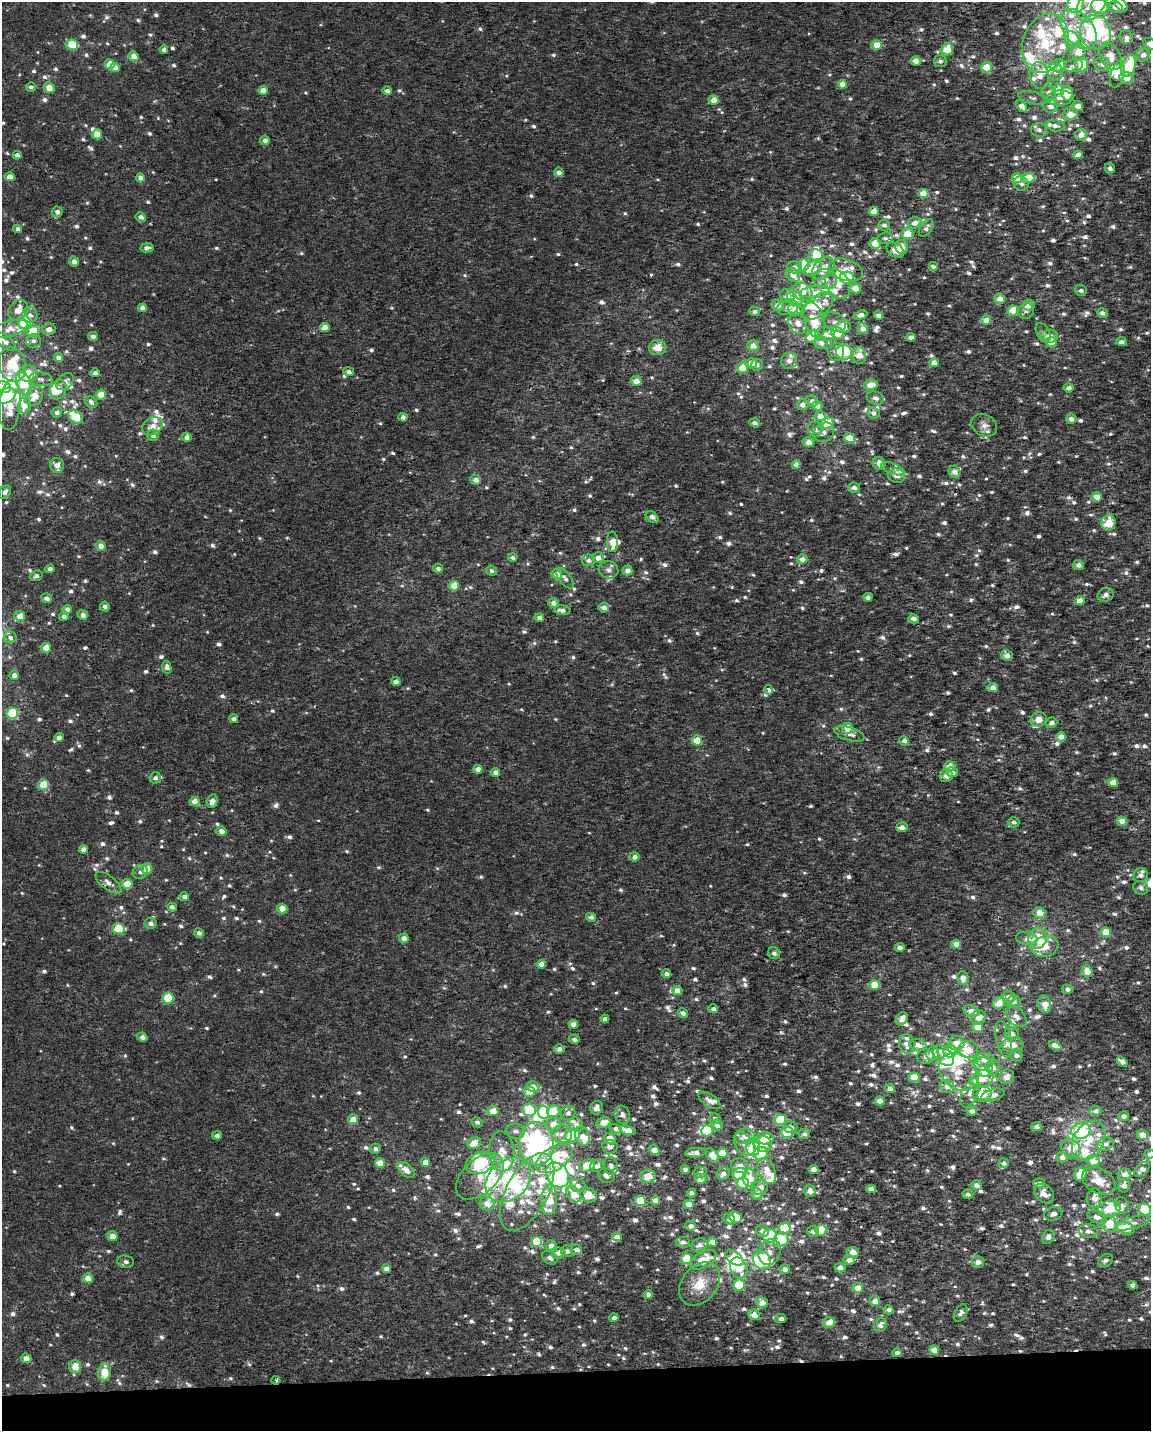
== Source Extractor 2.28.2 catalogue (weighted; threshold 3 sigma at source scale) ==
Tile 10 of 4 x 3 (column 2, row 3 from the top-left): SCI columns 1150-2298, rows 52-1480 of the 4595 x 4347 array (HDU 1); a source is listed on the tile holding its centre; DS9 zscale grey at full resolution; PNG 1153 x 1433 px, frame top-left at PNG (2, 2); each listed source drawn as its Kron ellipse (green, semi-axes under 4 px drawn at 4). Shown black and unused: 4% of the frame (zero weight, under 2 of 3 exposures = <1% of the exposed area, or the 3 px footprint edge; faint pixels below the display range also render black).
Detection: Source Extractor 2.28.2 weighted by HDU 2 'WHT'; one run over the whole footprint, this tile lists its part. Background 5.72e-04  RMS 0.0029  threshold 0.013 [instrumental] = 3 sigma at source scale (4.5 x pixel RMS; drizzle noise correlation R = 1.50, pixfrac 1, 0.0396/0.0396 arcsec/px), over >= 5 px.
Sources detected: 1438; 14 inside a brighter object's white glare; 3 cosmic-ray / hot-pixel residue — neither listed nor drawn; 154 inside a brighter listed object's ellipse — not listed separately; of the other 1267, all 500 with FLUX_AUTO >= 1.11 (the completeness limit of this list) listed and drawn (767 fainter detections not listed), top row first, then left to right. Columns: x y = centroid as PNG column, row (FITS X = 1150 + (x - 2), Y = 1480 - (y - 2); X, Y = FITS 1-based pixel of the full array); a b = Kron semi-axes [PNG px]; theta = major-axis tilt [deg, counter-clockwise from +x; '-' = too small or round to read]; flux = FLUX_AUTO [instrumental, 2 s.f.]
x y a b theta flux
1092 2 22 12 61 7.6
1076 4 9 8 - 25
1121 5 8 5 -50 6
1100 6 8 7 - 14
1115 7 7 5 -16 2.3
1078 29 23 14 -52 6.5
1095 32 17 15 -73 55
1126 37 7 6 - 1.4
1071 38 8 6 -40 9.5
1045 43 30 22 70 17
1150 44 7 5 -35 1.8
72 45 6 5 - 12
877 45 5 4 - 5.7
164 49 4 4 - 1.4
947 49 6 5 - 5.7
1078 52 9 7 -80 5.1
1143 55 7 6 - 1.8
134 56 5 5 - 2.7
1110 57 14 10 -61 4.4
916 61 5 4 - 3.1
940 61 6 6 - 1.2
110 64 5 5 - 6.4
1102 64 8 6 -8 1.9
1082 65 7 6 - 7.8
1058 66 7 6 - 1.9
1074 66 9 6 13 1.2
1129 66 11 6 70 14
987 67 5 5 - 6.7
115 68 5 4 - 2.8
1055 72 8 7 - 1.6
1039 75 13 9 -81 2.9
1117 75 13 6 74 4.7
1126 78 7 6 - 2.7
842 84 4 4 - 3.3
31 87 5 5 - 1.2
49 88 5 5 - 4.4
1058 90 5 5 - 6
263 91 4 4 - 3.8
387 91 4 4 - 1.4
1049 93 7 7 - 1.8
1067 93 7 5 -75 7.1
1033 98 14 6 -13 1.1
1060 98 13 7 3 2.6
714 100 5 4 - 4.8
1022 106 7 4 -54 2.2
1050 106 7 6 - 1.7
1078 106 5 5 - 2.7
1070 114 7 6 - 3.7
1055 126 9 5 -10 1.6
1039 130 8 7 - 1.5
97 134 5 4 - 5.4
1081 135 6 6 - 2.2
265 140 5 4 - 1.8
17 155 4 4 - 1.4
1078 155 4 4 - 2.8
1110 168 5 5 - 1.3
559 172 5 5 - 1.7
10 177 5 4 - 3.3
141 178 4 4 - 2
1017 178 5 4 - 4.6
1029 178 6 5 - 10
1021 184 8 6 -32 1.3
923 193 5 4 - 6.1
874 211 5 4 - 3.8
57 212 5 5 - 1.6
141 217 5 4 - 1.5
915 223 7 5 19 2.3
884 225 6 5 - 1.3
926 228 10 6 55 1.5
18 229 4 4 - 1.3
907 234 6 5 - 5.3
885 238 7 6 - 1.2
875 243 5 5 - 5.4
902 247 7 6 - 3.3
147 248 7 4 7 1.6
895 250 9 6 -36 3.2
816 255 7 5 0 5.5
74 262 5 5 - 2
804 265 6 5 - 11
933 266 4 4 - 1.2
795 267 7 6 - 1.6
813 268 9 7 32 5.7
823 268 13 9 48 5.1
846 270 17 10 -19 4.1
793 275 8 6 -49 2.8
847 278 7 6 - 7.2
825 279 12 10 -2 2.9
838 284 15 11 -58 4.4
855 288 5 4 - 4.1
1081 290 6 5 - 1.2
803 292 10 8 -38 3.3
815 292 15 6 7 2.4
787 296 7 7 - 2.1
795 298 8 7 - 4.8
1000 299 5 5 - 2.8
778 305 6 5 - 2.7
1029 305 6 5 - 2.7
818 306 18 10 39 6.5
788 307 10 8 15 1.9
142 308 4 4 - 2
795 309 7 6 - 3.7
18 310 11 8 52 3.8
755 311 5 5 - 1.2
1013 311 5 5 - 8.9
1026 311 8 7 - 1.3
1102 313 5 4 - 1.3
30 315 8 7 - 1.5
861 315 7 4 18 1.2
879 315 4 4 - 1.5
814 320 18 10 -74 7.5
986 320 5 4 - 4.1
835 322 12 9 -33 2
25 323 6 6 - 20
798 323 11 8 -67 2.7
325 327 5 4 - 4
843 327 7 6 - 4
10 329 18 8 16 3.1
49 329 6 5 - 2.2
863 329 5 5 - 2.5
33 331 6 5 - 9.9
1043 332 10 6 -60 1.1
837 333 7 5 -35 6.4
825 334 10 7 -10 1.6
93 336 4 4 - 1.5
812 336 7 5 51 9.3
911 337 4 4 - 2
1050 337 8 6 3 2.9
33 341 7 7 - 1.2
5 342 12 6 -38 2
1051 342 5 5 - 8.2
1122 342 5 4 - 1.4
821 343 7 6 - 2.2
753 346 5 5 - 2.9
658 347 8 7 - 3.8
836 352 9 8 - 2.5
844 352 8 7 - 7.4
859 355 8 6 -89 4.2
58 357 5 4 - 2.2
789 361 8 8 - 2
751 363 5 5 - 4
934 363 4 4 - 3.1
12 365 17 13 -77 9.5
757 365 6 6 - 1.2
742 368 5 5 - 5.5
349 372 5 4 - 1.2
28 373 9 8 - 4.6
95 373 5 4 - 1.1
41 379 12 6 -7 1.5
636 381 5 5 - 3.2
65 382 10 7 43 1.9
24 384 12 7 -71 11
871 385 7 5 10 4.6
4 387 7 5 -20 3.4
1069 388 5 4 - 1.3
58 390 10 7 64 4.5
101 395 5 5 - 5.6
5 396 11 7 27 22
35 396 10 7 62 4.4
875 398 9 6 -15 1.3
812 401 6 5 - 1.3
91 402 6 5 - 1.5
10 405 25 10 85 7.6
802 405 6 5 - 1.7
24 406 8 6 79 2.4
817 406 5 4 - 2
57 412 5 5 - 1.2
873 413 6 5 - 1.3
820 416 5 5 - 2.8
75 417 8 5 -36 13
403 417 4 4 - 1.7
1071 419 5 4 - 1.8
755 423 5 4 - 1.5
827 423 6 5 - 9
984 425 13 11 -29 2.2
152 426 11 8 31 2.8
815 429 7 7 - 1.4
824 432 11 9 37 1.5
153 435 5 5 - 1.5
187 437 4 4 - 2
850 438 6 4 -31 7.6
808 442 5 5 - 2.1
879 463 6 6 - 2.4
796 464 4 4 - 2.3
57 465 7 7 - 2.5
893 469 12 5 -20 1.1
954 472 6 5 - 2.8
897 476 8 7 - 2.1
476 480 5 4 - 2.2
854 488 6 5 - 1.3
5 492 7 5 49 1.5
1097 497 5 4 - 4.6
652 517 7 5 -41 2.2
1108 523 8 7 - 6.4
613 542 10 5 -87 4.1
101 546 5 4 - 2.8
513 557 5 4 - 1.2
598 558 6 5 - 2.4
802 559 5 5 - 2.6
589 560 6 6 - 1.2
1078 565 5 5 - 1.7
438 568 5 4 - 1.3
50 569 4 4 - 1.5
608 570 10 8 -15 1.6
491 571 5 5 - 1.1
627 571 5 5 - 2.4
557 574 5 5 - 3.2
36 576 6 5 - 1.1
565 578 12 6 -53 1.5
454 586 5 4 - 7.7
1106 595 8 6 25 1.4
868 597 4 4 - 1.5
47 598 5 5 - 1.6
1080 601 5 4 - 3.7
553 603 5 4 - 2.6
105 606 5 4 - 1.3
604 608 5 5 - 1.8
67 610 4 4 - 2.8
562 610 8 4 -4 1.6
83 615 5 5 - 1.9
20 616 5 5 - 3.4
64 616 5 4 - 1.1
539 618 5 4 - 2
914 619 5 4 - 1.6
10 637 6 6 - 1.2
46 648 5 4 - 5.9
1007 655 6 5 - 1.9
167 667 6 4 -78 1.5
14 675 5 4 - 1.6
396 681 4 4 - 2
992 688 5 4 - 2.4
768 690 4 4 - 1.6
12 713 6 5 - 23
234 719 4 4 - 1.5
1039 719 8 7 - 2.7
1051 723 6 5 - 1.6
847 728 6 5 - 5.8
849 734 16 6 -17 1.9
59 737 4 4 - 2
1061 737 5 4 - 4
697 741 5 5 - 6.3
904 741 5 4 - 1.5
950 766 5 5 - 2.9
478 769 4 4 - 3.2
495 772 5 4 - 1.8
952 772 6 5 - 1.9
946 776 6 6 - 1.7
155 778 6 5 - 1.3
1113 782 5 4 - 5.3
43 784 5 5 - 7.6
212 801 7 5 74 2.3
195 802 5 4 - 4.1
1122 821 5 4 - 3.4
1014 822 6 5 - 1.2
902 827 6 4 3 1.7
221 831 5 4 - 2.3
83 849 4 4 - 2.5
634 857 5 4 - 1.9
147 869 5 5 - 5.1
140 872 7 7 - 1.2
1141 875 7 7 - 1.5
108 883 15 7 -37 2.3
127 884 5 5 - 7.6
1141 888 8 6 -31 1.3
184 897 5 4 - 1.4
172 907 5 4 - 1.3
282 908 5 4 - 3.7
1039 913 6 5 - 3.9
591 917 5 4 - 1.3
151 923 6 5 - 1.6
118 928 6 5 - 13
1106 932 5 4 - 5.8
199 933 5 4 - 1.4
404 938 5 4 - 2.4
1038 938 11 9 76 13
1027 939 11 6 -13 1.5
956 944 5 4 - 2.9
1045 946 13 10 15 6.7
900 947 5 4 - 1.5
774 953 6 5 - 1.3
541 964 4 4 - 3.1
1087 971 6 5 - 4.6
667 974 5 4 - 1.5
963 978 7 5 -79 2.2
875 985 5 5 - 8.4
1067 989 5 5 - 1.3
677 990 5 4 - 3
1009 997 6 5 - 2
168 998 5 5 - 14
1014 1002 6 6 - 1.1
999 1003 6 5 - 4.2
1044 1004 8 6 -78 3.1
713 1009 5 4 - 1.1
971 1011 8 5 -14 2.7
683 1013 5 4 - 1.3
1016 1016 12 8 -46 2.1
978 1018 8 7 - 3.3
605 1019 4 4 - 1.3
902 1019 7 5 55 2.2
573 1024 5 4 - 2.6
978 1027 5 5 - 5
1012 1034 7 6 - 2.1
142 1037 5 4 - 1.7
574 1039 5 4 - 1.2
1004 1039 19 7 -77 2.3
957 1043 8 7 - 3.2
907 1044 9 7 -85 2.4
918 1045 9 6 -18 2.2
1012 1045 11 7 3 2.9
1055 1045 7 4 -27 2.7
559 1049 5 4 - 1.6
968 1049 10 8 2 4.1
950 1051 6 6 - 6.6
933 1053 7 6 - 4.5
944 1055 12 7 -44 2.1
1016 1056 6 6 - 1.4
925 1057 8 7 - 1.5
985 1060 10 6 -7 2.7
1122 1061 6 4 -36 2
983 1067 10 8 -55 2.1
993 1067 7 7 - 2
959 1072 22 17 -39 8.4
914 1077 5 4 - 6.6
1007 1077 8 7 - 2.5
982 1079 12 8 26 4
947 1086 7 7 - 1.9
533 1087 6 5 - 3.2
890 1089 5 4 - 1.9
529 1091 6 5 - 3.6
970 1093 15 8 64 2.7
982 1094 9 7 1 4.4
993 1095 12 6 17 2.1
709 1100 12 6 -34 2
880 1101 5 4 - 3.9
596 1108 7 6 - 1.6
529 1110 7 6 - 13
493 1111 5 5 - 4.1
553 1111 6 5 - 8.4
972 1111 5 4 - 1.9
1096 1111 6 5 - 1.2
543 1112 7 5 -79 13
568 1113 7 7 - 1.2
622 1115 9 7 -72 1.4
1124 1116 5 4 - 1.5
353 1119 5 5 - 3.6
715 1119 6 5 - 1.3
780 1120 6 5 - 14
477 1122 5 5 - 1.2
604 1122 7 5 13 3.4
554 1124 7 6 - 3.7
576 1125 8 6 -50 2
717 1125 6 5 - 1.5
790 1127 7 5 -16 1.8
1036 1127 5 4 - 1.5
616 1129 6 4 -15 1.8
628 1130 8 4 -16 4.4
515 1131 9 7 -15 1.4
707 1131 6 5 - 12
1081 1131 9 8 - 18
787 1132 6 5 - 11
562 1134 10 8 -4 2.5
804 1134 5 5 - 1.2
217 1135 5 4 - 1.3
572 1135 8 6 22 19
1142 1135 6 5 - 3.5
582 1136 10 7 -69 2.9
745 1136 10 7 11 3.2
765 1138 8 6 -1 5.9
610 1139 6 5 - 4.3
1089 1140 21 15 59 8.1
474 1143 7 5 23 4.9
536 1144 22 17 -89 71
744 1144 13 8 -53 2.4
763 1144 9 8 - 2
1105 1144 8 6 21 1.3
610 1147 8 6 -6 1.3
753 1147 9 6 -83 8.6
1071 1148 10 8 -45 3.5
375 1149 5 5 - 1.3
654 1150 5 4 - 3.4
502 1152 20 12 -85 5.5
696 1153 10 5 4 2
722 1153 5 5 - 6.7
761 1153 7 6 - 14
1150 1154 5 4 - 1.3
712 1156 8 5 -52 3.5
1062 1157 6 5 - 1.9
554 1159 20 11 32 23
1093 1161 7 5 -13 2.8
425 1162 5 4 - 3.4
380 1163 5 5 - 5.2
480 1163 15 10 23 17
1004 1163 5 5 - 1.2
587 1165 8 5 19 6.1
597 1166 7 6 - 1.5
611 1166 9 7 -80 1.2
740 1166 9 7 -16 2.2
685 1169 4 4 - 1.5
814 1169 5 4 - 3.4
1142 1169 9 5 40 1.8
406 1170 10 6 -41 2.9
767 1171 13 8 -66 4.8
701 1172 6 5 - 1.3
723 1174 7 6 - 1.6
740 1174 6 6 - 15
1080 1174 7 5 63 5.9
1124 1174 6 6 - 2.6
557 1175 13 10 -52 39
480 1176 28 17 43 8.3
606 1176 8 7 - 1.3
648 1176 8 6 -5 6.1
749 1178 8 6 88 5.5
701 1179 5 5 - 3.4
508 1180 25 19 42 20
1099 1181 18 12 -27 5
743 1183 6 5 - 12
1039 1183 6 4 -4 1.2
976 1185 5 5 - 2
1124 1185 7 5 77 1.5
578 1186 8 6 -15 1.4
760 1188 8 7 - 2.3
871 1189 5 4 - 2.1
810 1191 6 5 - 2.4
527 1192 42 21 62 15
691 1193 4 4 - 1.4
574 1194 9 6 -50 4.8
757 1194 5 5 - 2.6
968 1194 5 5 - 1.2
1044 1194 11 8 -41 2.5
589 1195 9 7 -25 4.3
1094 1198 9 7 81 2.4
549 1200 15 8 87 9
656 1200 4 4 - 2.9
641 1201 5 5 - 16
487 1204 7 6 - 3.3
689 1204 5 4 - 3.1
1122 1205 8 6 -65 1.1
1109 1209 11 8 14 9.1
1145 1209 6 5 - 17
1053 1214 9 7 14 1.6
735 1217 7 5 -20 10
1097 1217 10 6 -19 1.5
729 1219 6 5 - 1.5
1133 1223 18 6 17 1.9
1109 1224 8 7 - 5.5
691 1226 5 5 - 1.7
785 1228 6 5 - 10
1126 1228 9 6 -20 5.4
821 1230 5 5 - 13
762 1231 6 5 - 1.4
813 1231 6 5 - 1.3
1088 1231 9 6 -8 1.8
112 1236 5 5 - 2.6
770 1236 7 7 - 25
617 1237 5 4 - 2.2
1048 1237 7 5 62 1.9
781 1239 8 6 24 9.1
537 1242 5 5 - 15
683 1242 7 5 -1 1.2
712 1242 5 4 - 2.4
699 1245 8 6 18 1.6
551 1246 6 5 - 1.9
577 1250 5 5 - 1.7
567 1251 6 6 - 1.5
770 1252 13 11 64 2.6
853 1252 6 5 - 3.8
558 1253 7 6 - 2
550 1258 8 6 -35 1.4
734 1258 10 6 -37 8.7
687 1259 5 5 - 10
703 1260 14 7 30 6.6
762 1260 10 8 -57 16
849 1260 6 5 - 2.3
1105 1261 8 5 31 1.1
126 1262 8 6 -9 1.2
978 1262 6 5 - 2.3
739 1268 11 8 -70 6.7
840 1268 5 4 - 1.8
387 1269 4 4 - 2.6
785 1269 5 4 - 1.4
88 1278 5 5 - 3.2
700 1284 24 17 51 6.9
739 1285 6 5 - 17
1132 1285 4 4 - 1.4
858 1288 5 5 - 5.2
648 1294 4 4 - 1.3
875 1301 5 5 - 3
762 1303 6 5 - 2.7
889 1310 5 4 - 1.2
961 1313 9 5 61 1.3
754 1315 6 5 - 2.9
614 1318 4 4 - 1.4
781 1319 5 4 - 1.2
829 1323 6 5 - 2.5
880 1325 7 6 - 1.6
934 1350 5 4 - 3.2
897 1353 5 4 - 1.3
26 1358 5 4 - 2.4
75 1367 6 6 - 4.4
104 1372 8 6 83 5.5
276 1380 4 4 - 1.1
Overlapping masked pixels (flux is a lower limit): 1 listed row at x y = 276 1380
Isophote crosses this tile's border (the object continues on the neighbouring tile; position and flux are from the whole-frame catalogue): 11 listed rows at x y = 1092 2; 1076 4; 1121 5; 1100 6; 1150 44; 5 342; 4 387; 5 396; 10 637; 1150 1154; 1145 1209